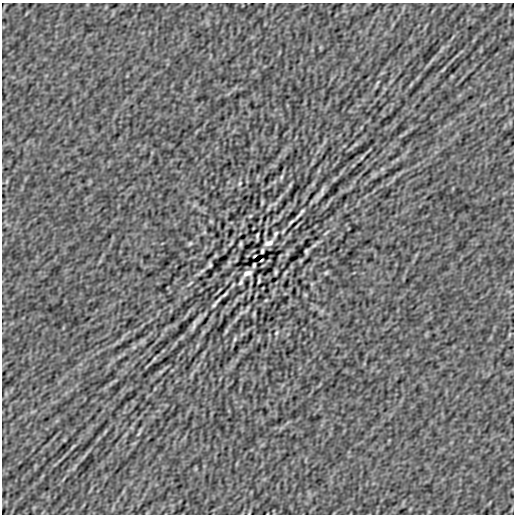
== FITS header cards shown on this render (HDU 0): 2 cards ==
NAXIS1  =                  512
NAXIS2  =                  512

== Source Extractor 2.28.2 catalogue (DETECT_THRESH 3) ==
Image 512 x 512 px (HDU 0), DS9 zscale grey, 1 PNG px = 1 image px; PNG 516 x 516 px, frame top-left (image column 1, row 512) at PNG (2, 3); no overlay
Background -2.28e-06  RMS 1.1e-04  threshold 3.23e-04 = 3 sigma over >= 5 px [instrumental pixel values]
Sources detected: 56; all 56 listed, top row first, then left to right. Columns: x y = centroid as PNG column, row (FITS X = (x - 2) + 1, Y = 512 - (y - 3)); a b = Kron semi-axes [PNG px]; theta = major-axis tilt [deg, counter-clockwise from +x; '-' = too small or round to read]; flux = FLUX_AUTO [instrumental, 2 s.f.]
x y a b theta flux
443 69 10 3 50 0.012
377 83 14 3 66 0.017
355 145 7 4 20 0.01
362 157 8 3 60 0.0084
382 169 6 5 - 0.012
281 177 8 4 70 0.012
7 181 6 4 71 0.0088
240 183 6 4 72 0.0092
290 185 7 4 47 0.0096
321 192 12 3 60 0.031
262 202 8 4 82 0.0078
268 209 6 4 72 0.0076
250 216 4 3 - 0.0067
298 216 11 3 45 0.019
211 221 6 4 -1 0.0066
291 222 12 3 41 0.016
204 232 6 4 -72 0.0098
326 233 12 3 42 0.013
275 234 8 3 65 0.015
257 236 6 2 84 0.012
190 243 6 4 53 0.0099
231 243 9 3 54 0.011
269 243 8 4 23 0.031
240 244 4 3 - 0.012
314 245 9 4 30 0.017
262 251 4 2 - 0.011
306 251 5 3 - 0.013
287 254 6 5 - 0.012
254 256 4 2 - 0.0072
262 260 4 2 - 0.0072
210 265 5 3 - 0.013
254 265 4 2 - 0.011
202 271 9 4 30 0.016
276 272 4 3 - 0.012
247 273 8 4 23 0.031
285 273 9 3 54 0.011
326 273 5 3 - 0.0095
259 280 6 2 84 0.012
241 282 8 3 65 0.015
190 283 12 3 42 0.012
312 284 6 4 -72 0.01
305 295 6 4 -1 0.0068
218 300 15 4 47 0.022
266 300 4 3 - 0.0068
254 314 9 3 89 0.0082
236 318 11 3 55 0.017
195 324 12 3 60 0.031
226 331 7 4 47 0.0097
276 333 6 4 72 0.0098
509 335 6 4 71 0.0088
235 339 8 4 70 0.012
134 347 6 5 - 0.012
154 359 8 3 60 0.0085
161 371 7 4 20 0.0099
139 433 14 3 66 0.018
73 447 10 3 50 0.013